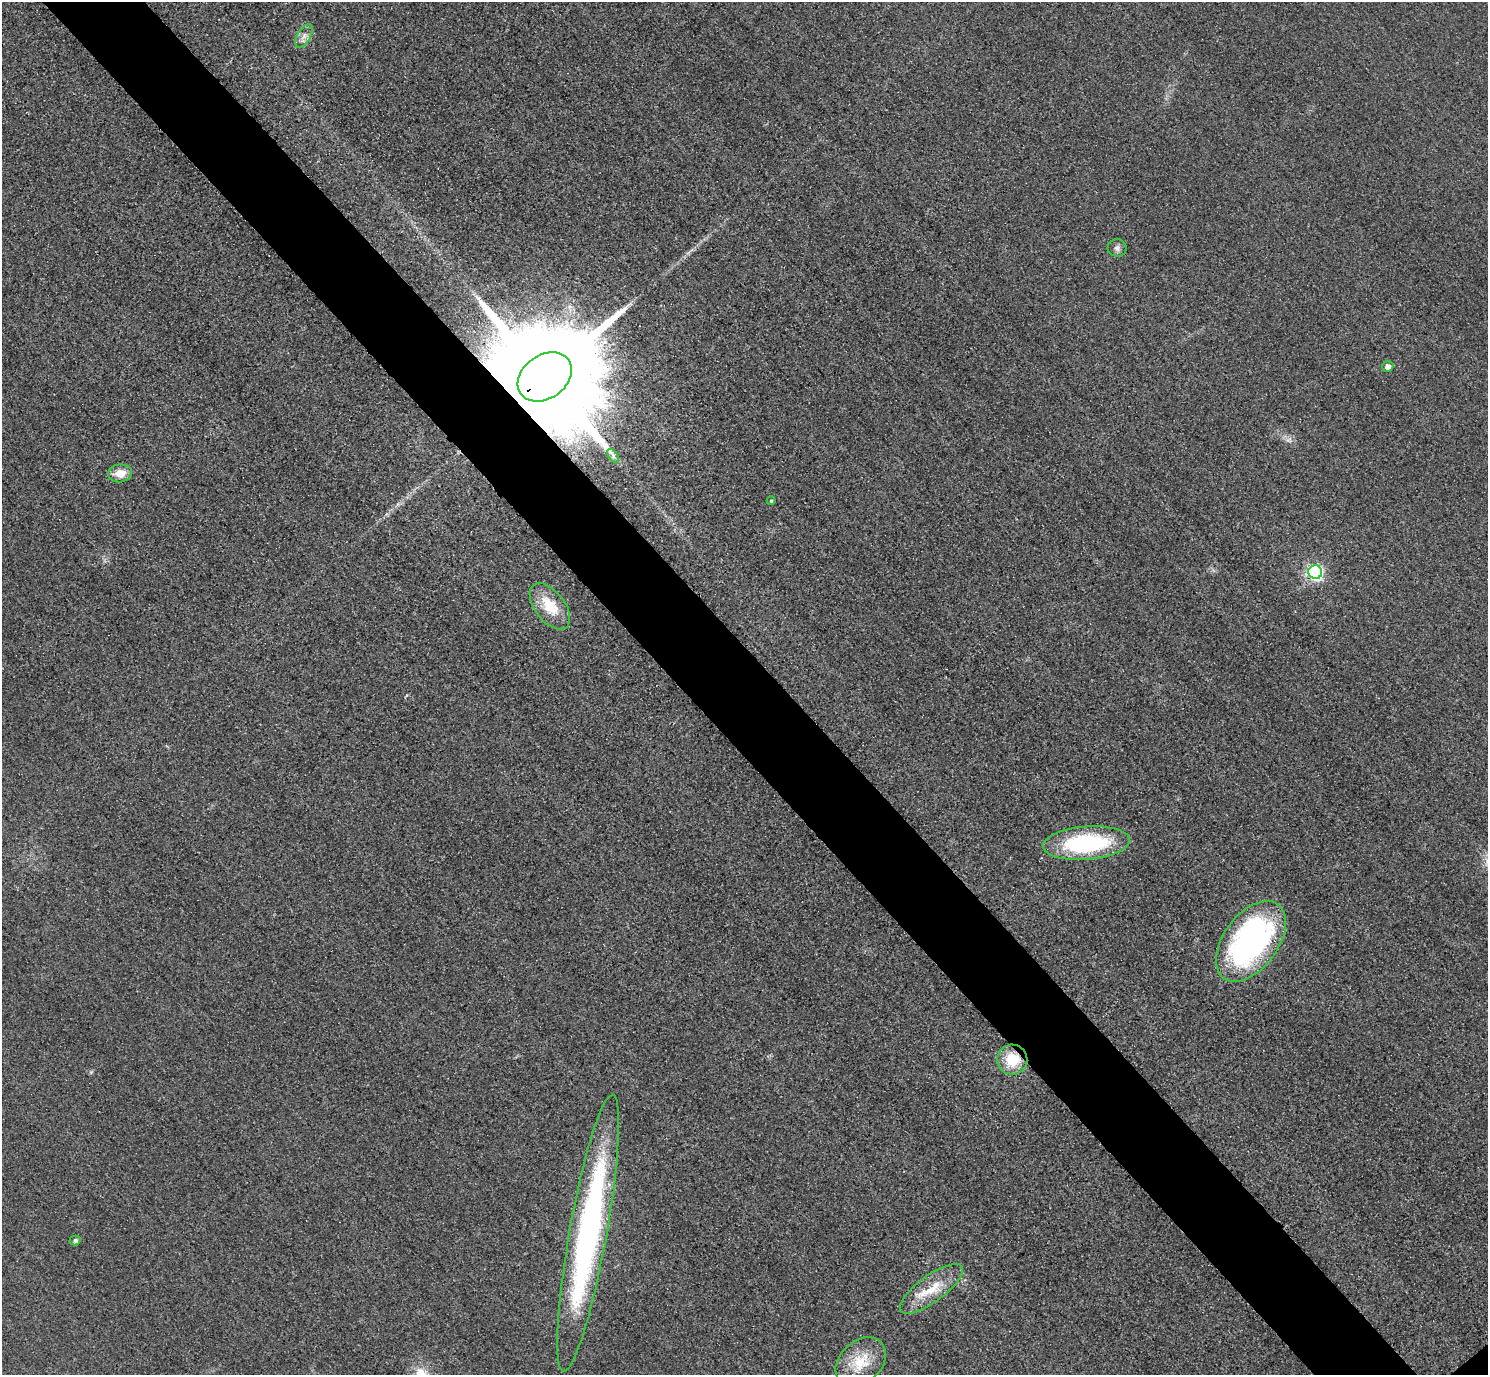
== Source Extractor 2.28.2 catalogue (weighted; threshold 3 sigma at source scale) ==
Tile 11 of 4 x 4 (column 3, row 3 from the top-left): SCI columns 3004-4489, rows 1558-2930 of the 6005 x 6003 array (HDU 1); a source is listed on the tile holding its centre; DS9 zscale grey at full resolution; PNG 1490 x 1377 px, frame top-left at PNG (2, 2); each listed source drawn as its Kron ellipse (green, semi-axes under 4 px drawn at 4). Shown black and unused: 7% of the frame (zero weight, under 3 of 4 exposures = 3% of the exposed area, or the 3 px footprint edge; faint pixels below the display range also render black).
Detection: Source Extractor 2.28.2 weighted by HDU 2 'WHT'; one run over the whole footprint, this tile lists its part. Background 0.0513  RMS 0.016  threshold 0.0718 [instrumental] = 3 sigma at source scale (4.5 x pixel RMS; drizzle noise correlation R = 1.50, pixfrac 1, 0.05/0.05 arcsec/px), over >= 5 px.
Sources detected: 17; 1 inside a brighter object's white glare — neither listed nor drawn; the other 16 listed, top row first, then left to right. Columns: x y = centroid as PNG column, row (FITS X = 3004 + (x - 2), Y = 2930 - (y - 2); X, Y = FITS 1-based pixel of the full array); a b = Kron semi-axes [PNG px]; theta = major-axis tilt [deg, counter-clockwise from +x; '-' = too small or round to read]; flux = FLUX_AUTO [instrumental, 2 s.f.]
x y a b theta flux
304 36 13 6 60 9.3
1117 248 9 8 - 6.2
1388 366 6 5 - 7.1
545 377 29 21 35 84000
613 456 8 4 -54 4.9
120 473 12 9 9 21
771 501 4 4 - 1.8
1315 572 7 7 - 370
550 606 27 15 -53 51
1086 843 43 16 4 200
1251 941 46 27 54 470
1012 1060 15 15 - 49
588 1233 140 18 80 560
75 1240 5 5 - 4.4
931 1289 38 13 36 45
861 1362 28 21 43 49
Overlapping masked pixels (flux is a lower limit): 2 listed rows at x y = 545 377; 1012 1060